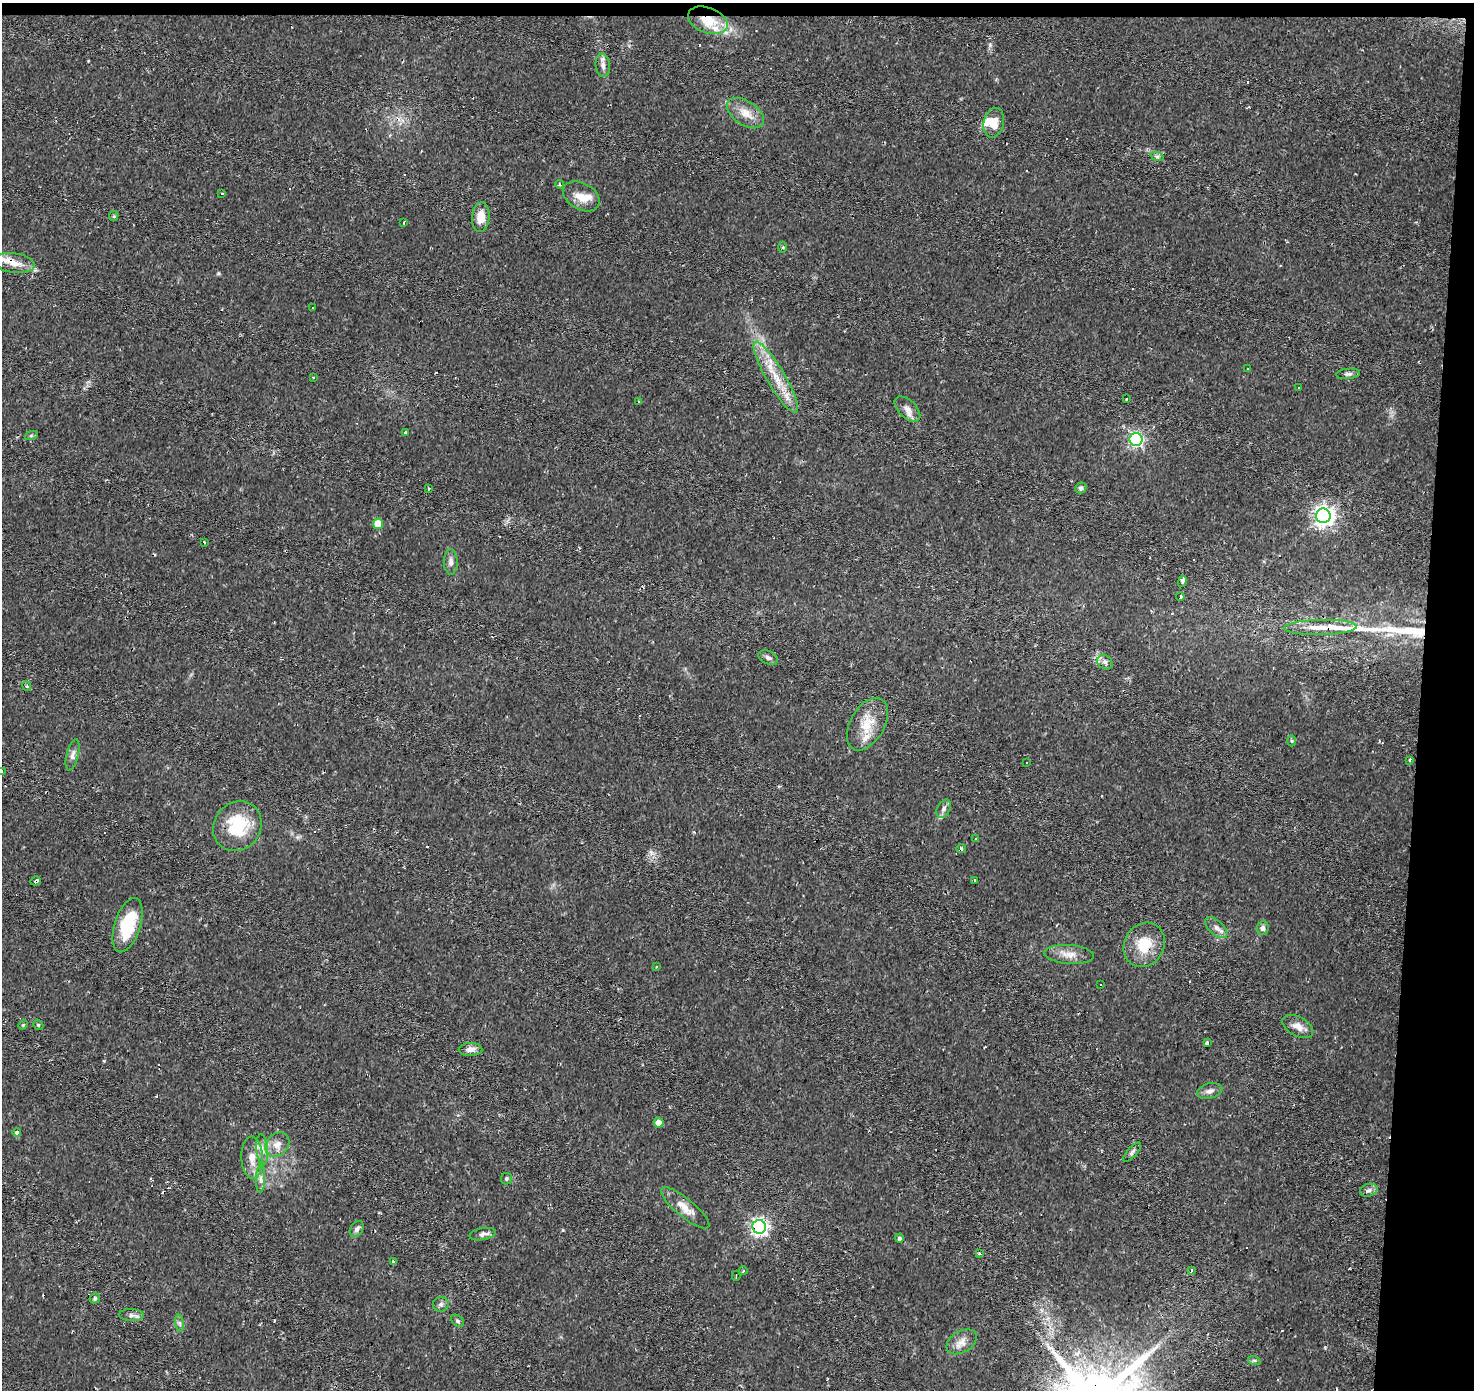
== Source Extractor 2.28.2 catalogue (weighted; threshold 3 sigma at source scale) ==
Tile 3 of 3 x 3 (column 3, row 1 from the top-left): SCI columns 2946-4417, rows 3001-4388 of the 4422 x 4663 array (HDU 1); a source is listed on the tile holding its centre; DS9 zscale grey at full resolution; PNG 1476 x 1392 px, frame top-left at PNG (2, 3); each listed source drawn as its Kron ellipse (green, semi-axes under 4 px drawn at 4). Shown black and unused: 5% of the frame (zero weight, under 2 of 3 exposures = <1% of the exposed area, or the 3 px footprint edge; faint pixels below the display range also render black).
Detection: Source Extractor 2.28.2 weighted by HDU 2 'WHT'; one run over the whole footprint, this tile lists its part. Background 0.0434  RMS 0.0035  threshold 0.0159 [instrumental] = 3 sigma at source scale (4.5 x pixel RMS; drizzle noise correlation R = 1.50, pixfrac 1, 0.0396/0.0396 arcsec/px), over >= 5 px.
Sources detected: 123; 27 cosmic-ray / hot-pixel residue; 2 long thin detections or spike segments (spike, bleed or trail) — neither listed nor drawn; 6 inside a brighter listed object's ellipse — not listed separately; the other 88 listed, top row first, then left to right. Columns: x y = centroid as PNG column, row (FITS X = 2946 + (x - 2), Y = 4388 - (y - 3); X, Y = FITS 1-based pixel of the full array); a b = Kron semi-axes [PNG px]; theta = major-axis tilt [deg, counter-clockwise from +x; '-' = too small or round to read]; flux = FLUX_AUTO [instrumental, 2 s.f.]
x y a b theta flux
708 20 21 12 -20 11
603 65 11 7 -84 1.8
745 113 21 12 -33 4.9
994 123 15 10 76 4.6
1157 156 7 4 -18 0.68
559 184 4 3 - 0.38
221 193 3 3 - 1.1
581 196 20 13 -28 4.9
114 216 5 4 - 0.44
481 217 15 8 85 5
404 222 3 2 - 0.78
783 247 5 3 - 0.42
14 263 20 10 -8 4.4
312 307 3 3 - 0.72
1247 369 3 2 - 0.61
1348 374 12 5 5 1
776 377 41 9 -60 9.7
313 378 3 3 - 0.73
1298 388 3 3 - 0.77
1126 399 3 3 - 1.1
638 401 3 2 - 0.45
907 409 16 9 -44 2.5
405 432 3 3 - 3.8
31 436 7 4 19 0.54
1136 439 6 6 - 79
428 488 3 3 - 1.8
1081 488 5 5 - 1
1323 516 7 7 - 190
378 524 5 5 - 7.7
204 543 3 3 - 1
451 562 12 7 -88 1.6
1182 581 6 3 77 5
1180 597 4 3 - 2
1320 627 36 7 1 6.4
768 658 10 6 -26 1.2
1105 662 8 6 -38 1.2
27 686 5 3 - 0.42
867 724 29 17 60 8.5
1292 741 5 3 - 0.42
73 755 16 6 76 1.6
1410 760 4 3 - 1.9
1027 762 3 3 - 1.3
2 771 3 3 - 1.1
944 809 10 6 61 1.3
237 826 26 23 52 16
976 839 4 3 - 3.5
961 848 5 4 - 0.49
36 881 5 3 - 0.77
974 881 3 2 - 0.31
128 925 28 13 73 15
1216 928 13 7 -42 1.9
1263 928 7 6 - 1.3
1144 945 23 20 59 9.6
1069 955 25 9 -3 3.9
657 967 3 3 - 0.47
1100 984 3 3 - 1.2
23 1025 5 4 - 0.4
38 1025 5 4 - 0.46
1298 1026 17 9 -29 3.1
1208 1043 3 3 - 3.3
471 1049 12 6 1 2
1210 1091 13 7 16 1.7
659 1122 5 5 - 3.2
17 1133 4 4 - 1.3
277 1144 13 10 45 3.1
262 1150 15 6 -85 2.3
1132 1152 12 5 49 0.95
252 1158 21 10 -88 4.7
261 1179 14 4 87 1.5
506 1179 6 5 - 0.57
1369 1190 9 6 16 1.1
685 1208 30 9 -40 4.7
759 1227 7 7 - 110
357 1229 8 6 56 1.1
483 1234 13 6 10 1.4
899 1238 4 4 - 0.99
979 1254 3 2 - 0.59
393 1262 3 3 - 0.97
743 1271 4 3 - 0.37
1191 1271 3 3 - 3.3
736 1276 5 2 - 0.3
95 1298 5 5 - 0.64
441 1304 8 7 - 1.1
131 1315 12 6 -3 1.3
457 1321 7 5 -42 0.68
180 1323 9 4 -81 0.86
962 1342 16 10 32 3.2
1254 1360 6 4 -18 0.55
Overlapping masked pixels (flux is a lower limit): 7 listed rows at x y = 708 20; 14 263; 1323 516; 1320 627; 36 881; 1144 945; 759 1227
Isophote crosses this tile's border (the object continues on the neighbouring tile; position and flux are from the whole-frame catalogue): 1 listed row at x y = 2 771
Unlisted compact peaks at least as high as the median listed source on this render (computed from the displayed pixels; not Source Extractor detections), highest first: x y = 218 273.